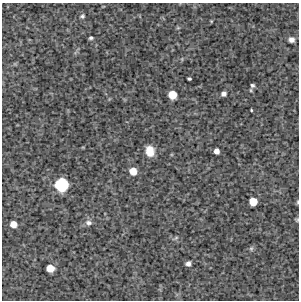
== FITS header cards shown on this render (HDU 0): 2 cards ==
NAXIS1  =                  297 /Length X axis
NAXIS2  =                  298 /Length Y axis

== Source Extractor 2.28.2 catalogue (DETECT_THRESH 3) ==
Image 297 x 298 px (HDU 0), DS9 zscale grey, 1 PNG px = 1 image px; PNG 301 x 302 px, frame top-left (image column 1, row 298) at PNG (2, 3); no overlay
Background 4550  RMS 230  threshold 682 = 3 sigma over >= 5 px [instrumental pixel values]
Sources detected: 21; all 21 listed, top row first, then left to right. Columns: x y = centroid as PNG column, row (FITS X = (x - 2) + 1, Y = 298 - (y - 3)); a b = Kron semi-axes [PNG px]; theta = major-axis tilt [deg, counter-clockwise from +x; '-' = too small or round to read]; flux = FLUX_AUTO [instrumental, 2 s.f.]
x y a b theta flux
82 16 6 5 - 26000
91 38 4 3 - 27000
291 40 5 5 - 59000
189 79 4 3 - 23000
252 85 6 6 - 31000
224 94 5 4 - 60000
172 95 6 6 - 290000
251 110 3 2 - 14000
150 151 11 9 -80 200000
216 151 5 5 - 81000
133 171 6 6 - 200000
62 185 9 9 - 920000
253 202 6 6 - 240000
298 202 5 3 - 16000
297 220 5 4 - 19000
88 223 9 7 1 58000
13 224 5 5 - 140000
176 238 7 4 37 21000
251 248 7 5 69 28000
188 263 5 4 - 55000
50 268 6 6 - 220000
At the frame edge (FLAGS 8, measured only in part): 2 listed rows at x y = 298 202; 297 220